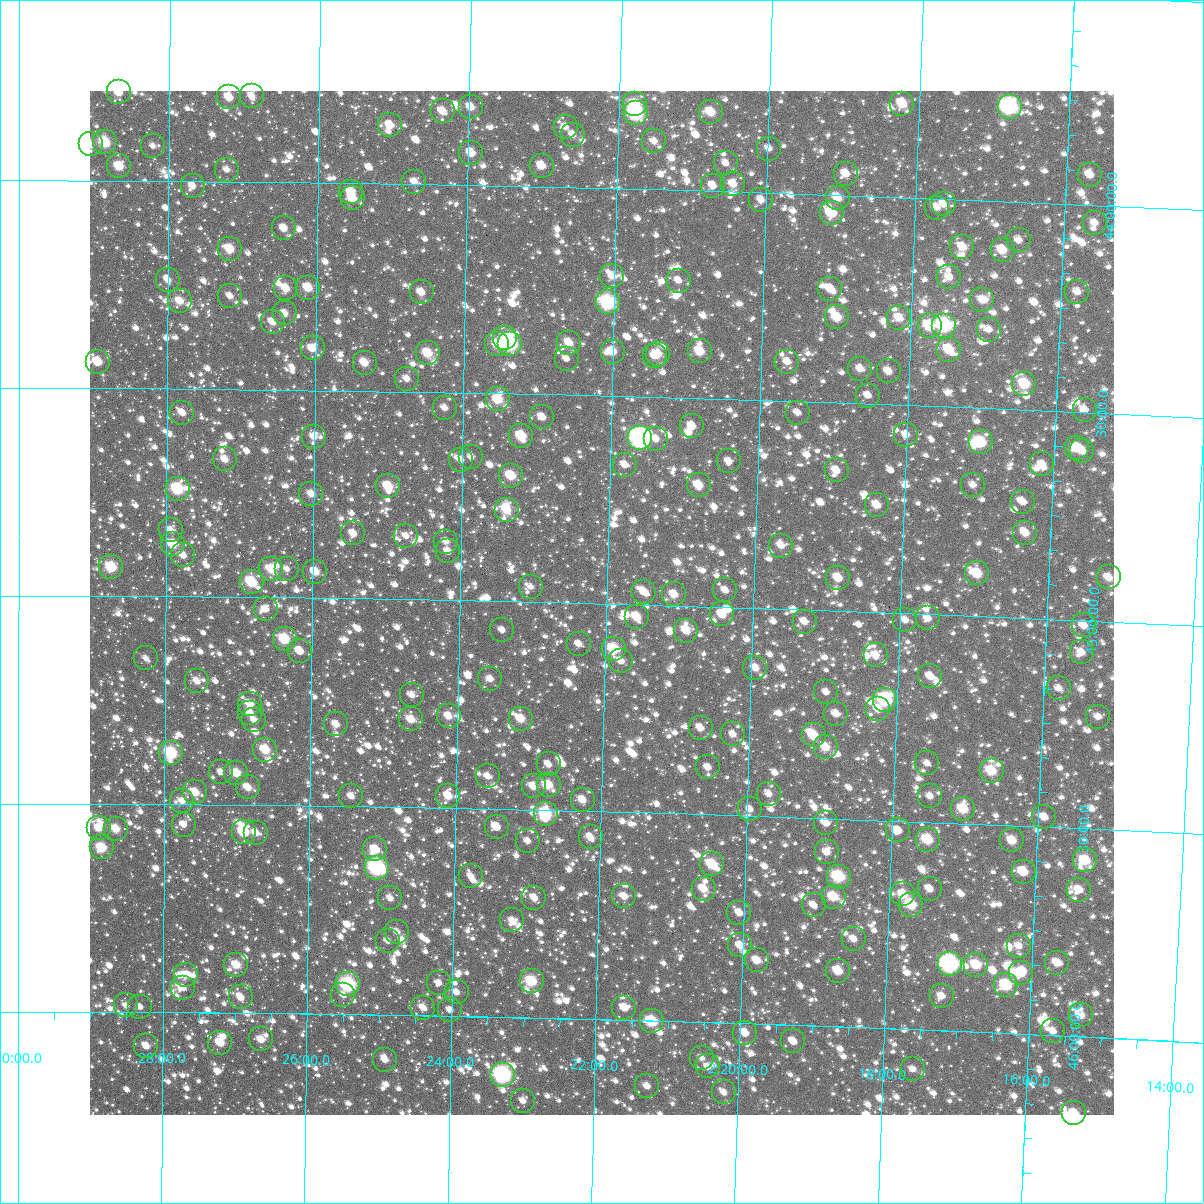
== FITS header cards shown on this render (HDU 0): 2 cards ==
NAXIS1  =                 1024
NAXIS2  =                 1024

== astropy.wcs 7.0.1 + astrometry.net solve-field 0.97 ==
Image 1024 x 1024 px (HDU 0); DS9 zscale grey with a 90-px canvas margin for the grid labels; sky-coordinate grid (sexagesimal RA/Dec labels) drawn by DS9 from the SOLVED WCS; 273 Tycho-2 reference stars matched to detected sources circled (green)
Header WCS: RA---TAN-SIP/DEC--TAN-SIP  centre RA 02:22:04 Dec +45:00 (35.52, +45.00 deg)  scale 8.66 arcsec/px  FOV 147.8' x 147.9'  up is +179 deg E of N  parity flipped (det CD > 0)
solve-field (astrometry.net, Tycho-2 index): VERIFIED the header's WCS against the Tycho-2 star catalogue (verified at 6 index scales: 12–273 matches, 0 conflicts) and refined it, rather than solving blind
Solved WCS: RA---TAN-SIP/DEC--TAN-SIP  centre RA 02:22:04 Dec +45:00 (35.52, +45.00 deg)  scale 8.66 arcsec/px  FOV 147.9' x 147.9'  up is +179 deg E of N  parity flipped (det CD > 0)
The solver's refit moves the header's centre by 0.22 arcsec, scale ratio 1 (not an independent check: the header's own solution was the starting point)
Tycho-2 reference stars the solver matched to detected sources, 273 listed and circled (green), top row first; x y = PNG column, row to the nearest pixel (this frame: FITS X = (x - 90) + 1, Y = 1024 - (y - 91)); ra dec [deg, ICRS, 3 dp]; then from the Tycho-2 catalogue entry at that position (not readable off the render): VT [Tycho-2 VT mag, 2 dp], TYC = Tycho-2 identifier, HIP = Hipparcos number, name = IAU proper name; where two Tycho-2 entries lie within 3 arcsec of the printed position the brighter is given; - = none
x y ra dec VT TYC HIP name
119 92 37.167 +43.788 10.42 2843-2321-1 - -
252 96 36.724 +43.794 10.70 2843-2106-1 - -
229 97 36.799 +43.798 10.24 2843-2184-1 - -
635 104 35.447 +43.797 10.06 2843-1237-1 - -
902 104 34.556 +43.775 10.10 2842-24-1 - -
471 107 35.993 +43.813 10.55 2843-1650-1 - -
1010 107 34.197 +43.773 7.67 2842-200-1 10626 -
443 111 36.087 +43.824 10.58 2843-1060-1 - -
711 112 35.192 +43.811 9.85 2843-1440-1 - -
636 113 35.443 +43.818 7.92 2843-1474-1 11003 -
390 125 36.261 +43.860 10.54 2843-931-1 - -
566 127 35.676 +43.855 11.49 2843-1373-1 - -
573 135 35.651 +43.874 11.40 2843-1472-1 - -
654 141 35.379 +43.884 11.00 2843-1284-1 - -
105 142 37.213 +43.908 9.23 2843-1701-1 - -
91 144 37.260 +43.914 10.97 2843-2148-1 - -
153 146 37.052 +43.916 11.42 2843-2333-1 - -
769 149 34.995 +43.894 11.44 2842-16-2 - -
471 153 35.989 +43.923 10.50 2843-1434-1 - -
726 163 35.138 +43.933 11.35 2843-1222-1 - -
119 166 37.165 +43.966 9.83 2843-2237-1 - -
542 166 35.752 +43.950 10.39 2843-976-1 - -
227 170 36.805 +43.972 11.34 2843-2364-1 - -
846 174 34.736 +43.948 10.67 2842-308-1 - -
1090 175 33.921 +43.928 10.74 2842-838-1 - -
414 182 36.177 +43.995 11.22 2843-1174-1 - -
733 184 35.111 +43.982 10.64 2843-1596-1 - -
193 186 36.918 +44.012 11.19 2843-1797-1 - -
713 186 35.178 +43.987 11.07 2843-1206-1 - -
351 192 36.388 +44.022 10.25 2843-1193-1 - -
353 198 36.382 +44.037 10.63 2843-1161-1 - -
838 198 34.761 +44.007 10.31 2842-2277-1 - -
761 200 35.016 +44.018 11.43 2843-1133-1 - -
944 204 34.404 +44.013 11.08 2842-2179-1 - -
937 208 34.427 +44.022 11.52 2842-2151-1 - -
832 213 34.779 +44.044 10.01 2842-2201-1 - -
1095 223 33.898 +44.042 11.02 2842-1997-1 - -
284 228 36.612 +44.112 11.12 2843-1011-1 - -
1019 240 34.149 +44.092 11.09 2842-1677-1 - -
962 247 34.337 +44.114 10.54 2842-1813-1 - -
230 249 36.792 +44.163 9.92 2843-2022-1 - -
1003 250 34.202 +44.118 10.27 2842-2284-1 - -
612 276 35.507 +44.212 10.90 2843-804-1 - -
949 277 34.377 +44.188 10.88 2842-1153-1 - -
168 280 36.999 +44.238 10.81 2843-2328-1 - -
679 281 35.284 +44.218 11.45 2843-318-1 - -
286 288 36.603 +44.256 10.38 2843-878-1 - -
308 288 36.528 +44.254 10.02 2843-1576-1 - -
830 289 34.775 +44.226 10.71 2842-1323-1 - -
422 292 36.147 +44.260 10.73 2843-1556-1 - -
1077 292 33.945 +44.211 11.36 2842-1457-1 - -
230 296 36.789 +44.276 11.16 2843-1845-1 - -
982 300 34.264 +44.240 11.44 2842-2165-1 - -
180 301 36.959 +44.289 10.34 2843-1842-1 - -
608 302 35.520 +44.275 8.20 2843-1602-1 11031 -
285 313 36.606 +44.316 10.76 2843-386-1 - -
837 317 34.748 +44.294 9.80 2842-1755-1 - -
899 318 34.540 +44.291 10.55 2842-1685-1 - -
273 322 36.645 +44.337 10.82 2843-1314-1 - -
930 326 34.437 +44.307 9.74 2842-1765-1 - -
944 326 34.387 +44.305 8.67 2842-951-1 10687 -
989 330 34.237 +44.310 11.24 2842-2207-1 - -
505 338 35.864 +44.366 10.62 2843-1557-1 - -
569 343 35.646 +44.376 10.56 2843-46-1 - -
497 344 35.889 +44.381 9.85 2843-1143-1 - -
510 344 35.846 +44.380 8.08 2843-300-1 11142 -
313 348 36.511 +44.400 10.74 2843-646-1 - -
949 350 34.368 +44.362 9.85 2842-739-1 - -
700 351 35.207 +44.386 9.91 2843-1004-1 - -
613 352 35.500 +44.393 10.32 2843-1072-1 - -
428 353 36.122 +44.406 9.74 2843-332-1 - -
658 354 35.346 +44.396 11.00 2843-1188-1 - -
655 356 35.357 +44.401 10.93 2843-120-1 - -
567 359 35.654 +44.413 11.40 2843-908-1 - -
98 362 37.233 +44.436 9.73 2843-2353-1 - -
787 362 34.911 +44.406 11.18 2842-1807-1 - -
365 363 36.335 +44.433 10.60 2843-1039-1 - -
860 369 34.665 +44.416 10.70 2842-1687-1 - -
889 371 34.569 +44.420 11.01 2842-1395-1 - -
407 379 36.192 +44.469 11.17 2843-746-1 - -
1024 384 34.110 +44.437 9.38 2842-681-1 - -
868 396 34.635 +44.480 11.78 2842-477-1 - -
498 399 35.883 +44.515 9.73 2843-1118-1 - -
445 408 36.062 +44.537 10.85 2843-1007-1 - -
1085 410 33.903 +44.493 11.33 2842-1001-1 - -
182 413 36.947 +44.558 10.77 2843-2151-1 - -
798 413 34.870 +44.527 11.36 2842-1263-1 - -
542 417 35.731 +44.555 11.24 2843-680-1 - -
692 426 35.225 +44.567 10.89 2843-936-1 - -
906 435 34.502 +44.571 11.74 2842-339-1 - -
521 436 35.801 +44.601 9.58 2843-268-1 - -
314 437 36.502 +44.611 11.04 2843-1618-1 - -
640 438 35.399 +44.600 7.21 2843-1459-1 10985 -
656 439 35.345 +44.601 11.18 2843-1233-1 - -
981 442 34.249 +44.582 9.18 2842-1185-1 - -
1077 448 33.924 +44.585 9.99 2842-1849-1 - -
1082 451 33.905 +44.592 10.82 2842-1069-1 - -
471 457 35.969 +44.655 11.42 2843-650-1 - -
225 459 36.802 +44.669 10.47 2843-1862-1 - -
461 460 36.005 +44.662 11.66 2843-1220-1 - -
729 461 35.097 +44.649 11.59 2843-1155-1 - -
1042 464 34.038 +44.629 10.75 2842-1683-1 - -
625 465 35.449 +44.665 11.25 2843-1157-1 - -
837 470 34.733 +44.663 10.64 2842-525-1 - -
511 476 35.835 +44.697 10.37 2843-911-1 - -
699 485 35.197 +44.709 10.22 2843-64-1 - -
973 485 34.269 +44.685 11.26 2842-2065-1 - -
388 486 36.248 +44.729 9.65 2843-1132-1 - -
178 489 36.961 +44.742 8.75 2843-1805-1 - -
311 494 36.508 +44.749 10.61 2843-140-1 - -
1023 502 34.099 +44.721 11.50 2842-1431-1 - -
877 505 34.592 +44.742 10.34 2842-205-1 - -
507 510 35.845 +44.779 9.87 2843-1301-1 - -
171 530 36.983 +44.840 10.86 2843-2012-1 - -
353 533 36.364 +44.843 10.86 2843-454-1 - -
1025 533 34.085 +44.795 10.59 2842-583-1 - -
406 536 36.185 +44.848 11.48 2843-978-1 - -
446 542 36.049 +44.859 11.37 2843-947-1 - -
173 544 36.976 +44.874 9.79 2843-1940-1 - -
781 546 34.912 +44.848 11.06 2842-791-1 - -
448 551 36.041 +44.882 10.88 2843-84-1 - -
183 555 36.941 +44.901 10.84 2843-1769-1 - -
111 567 37.184 +44.930 9.11 2843-1718-1 - -
271 569 36.642 +44.932 10.12 2843-977-1 - -
287 569 36.588 +44.931 11.45 2843-144-1 - -
315 572 36.491 +44.937 10.11 2843-2-1 - -
977 573 34.243 +44.898 9.66 2842-667-1 - -
1109 577 33.796 +44.893 10.61 2842-1039-1 - -
838 578 34.714 +44.921 10.46 2842-1093-1 - -
252 582 36.707 +44.963 9.17 2843-1104-1 11396 -
531 587 35.757 +44.964 11.90 2843-440-1 - -
725 590 35.096 +44.960 11.20 2843-1183-1 - -
644 592 35.374 +44.969 10.94 2843-118-1 - -
674 594 35.270 +44.973 10.38 2843-626-1 - -
266 609 36.659 +45.028 10.98 3295-28-1 - -
722 614 35.105 +45.018 10.50 3294-1031-1 - -
637 617 35.394 +45.030 10.20 3294-780-1 - -
928 618 34.404 +45.010 11.44 3294-234-1 - -
905 620 34.480 +45.016 11.19 3294-766-1 - -
805 622 34.823 +45.029 11.10 3294-485-1 - -
1084 625 33.873 +45.011 11.05 3294-303-1 - -
502 630 35.852 +45.069 11.61 3294-880-1 - -
686 631 35.225 +45.060 10.27 3294-888-1 - -
285 639 36.593 +45.099 9.25 3295-55-1 - -
579 644 35.590 +45.098 11.41 3294-1013-1 - -
614 649 35.470 +45.108 9.25 3294-361-1 - -
300 651 36.541 +45.128 10.31 3294-980-1 - -
1082 652 33.875 +45.077 11.23 3294-1229-1 - -
876 655 34.577 +45.103 11.27 3294-1187-1 - -
146 658 37.065 +45.149 12.01 3295-1001-1 - -
621 661 35.444 +45.137 11.26 3294-932-1 - -
755 668 34.985 +45.144 10.81 3294-255-1 - -
930 676 34.388 +45.149 10.84 3294-632-1 - -
490 679 35.889 +45.187 11.24 3294-1224-1 - -
197 681 36.891 +45.203 10.88 3295-945-1 - -
1059 688 33.948 +45.165 11.49 3294-435-1 - -
826 692 34.741 +45.197 11.42 3294-536-1 - -
412 695 36.157 +45.229 11.22 3294-995-1 - -
885 700 34.539 +45.210 8.33 3294-1005-1 10734 -
250 704 36.709 +45.257 10.24 3295-24-1 - -
878 709 34.562 +45.233 10.71 3294-132-1 - -
250 713 36.708 +45.278 11.02 3295-15-1 - -
836 714 34.705 +45.248 10.83 3294-683-1 - -
449 716 36.029 +45.279 10.57 3294-354-1 - -
1098 717 33.810 +45.230 11.34 3294-1158-1 - -
411 719 36.157 +45.288 10.20 3294-661-1 - -
521 719 35.782 +45.281 10.08 3294-54-1 - -
254 720 36.693 +45.296 10.90 3295-39-1 - -
336 724 36.413 +45.303 10.81 3294-1094-1 - -
701 728 35.166 +45.293 10.84 3294-1230-1 - -
733 734 35.055 +45.305 11.31 3294-239-1 - -
814 735 34.779 +45.302 10.02 3294-1213-1 - -
826 747 34.736 +45.330 10.36 3294-1025-1 - -
265 750 36.654 +45.366 9.60 3295-75-1 - -
171 753 36.978 +45.376 8.73 3295-529-1 - -
927 763 34.388 +45.359 11.48 3294-525-1 - -
549 764 35.683 +45.390 11.49 3294-1201-1 - -
708 767 35.137 +45.387 11.26 3294-426-1 - -
992 771 34.166 +45.371 9.60 3294-1079-1 - -
221 772 36.806 +45.422 11.48 3295-3-1 - -
236 773 36.753 +45.423 9.98 3295-46-1 - -
488 776 35.891 +45.422 11.10 3294-563-1 - -
549 785 35.680 +45.440 10.33 3294-436-1 - -
534 786 35.733 +45.444 10.50 3294-123-1 - -
248 787 36.713 +45.457 10.40 3295-9-1 - -
195 792 36.895 +45.470 9.89 3295-760-1 - -
769 794 34.926 +45.446 11.18 3294-1189-1 - -
351 796 36.358 +45.476 11.06 3294-271-1 - -
448 796 36.024 +45.472 10.56 3294-921-1 - -
930 796 34.373 +45.438 10.95 3294-730-1 - -
583 800 35.564 +45.473 10.52 3294-223-1 - -
182 801 36.938 +45.492 10.92 3295-623-1 - -
750 809 34.988 +45.484 11.46 3294-1283-1 - -
963 809 34.258 +45.465 9.61 3294-32-1 - -
546 814 35.689 +45.510 8.82 3294-1269-1 11087 -
1044 817 33.978 +45.477 10.73 3294-648-1 - -
826 823 34.726 +45.512 11.17 3294-284-1 - -
184 825 36.932 +45.549 11.31 3295-302-1 - -
497 827 35.857 +45.543 10.82 3294-700-1 - -
99 828 37.223 +45.558 10.23 3295-383-1 - -
116 829 37.165 +45.559 10.07 3295-845-1 - -
898 830 34.478 +45.523 11.21 3294-1257-1 - -
244 832 36.725 +45.565 9.39 3295-26-1 - -
256 833 36.682 +45.567 10.82 3295-43-1 - -
591 837 35.533 +45.563 11.12 3294-68-1 - -
928 840 34.376 +45.542 9.44 3294-901-1 - -
1012 840 34.085 +45.536 10.27 3294-1167-1 - -
528 841 35.749 +45.575 11.07 3294-595-1 - -
102 847 37.213 +45.605 9.46 3295-813-1 - -
375 849 36.273 +45.603 10.00 3294-1190-1 - -
827 852 34.720 +45.582 11.14 3294-269-1 - -
1085 860 33.832 +45.576 9.53 3294-970-1 - -
712 864 35.113 +45.620 9.46 3294-334-1 - -
377 868 36.266 +45.647 7.51 3294-727-1 11266 -
1024 872 34.042 +45.610 9.99 3294-159-1 - -
471 876 35.942 +45.662 11.72 3294-1304-1 - -
839 877 34.676 +45.640 8.79 3294-467-1 10777 -
704 889 35.140 +45.679 10.47 3294-567-1 - -
930 889 34.362 +45.661 10.97 3294-473-1 - -
1079 890 33.847 +45.647 10.98 3294-1082-1 - -
903 894 34.453 +45.676 9.83 3294-257-1 - -
624 896 35.412 +45.703 10.74 3294-20-1 - -
834 897 34.692 +45.688 9.68 3294-227-1 - -
390 898 36.218 +45.720 11.47 3294-1288-1 - -
534 898 35.722 +45.712 11.20 3294-373-1 - -
814 905 34.759 +45.710 11.49 3294-276-1 - -
911 905 34.423 +45.700 9.42 3294-90-1 - -
739 913 35.014 +45.734 10.81 3294-356-1 - -
512 920 35.797 +45.767 11.77 3294-353-1 - -
397 932 36.193 +45.800 11.27 3294-853-1 - -
854 939 34.617 +45.788 11.50 3294-311-1 - -
388 941 36.225 +45.822 11.69 3294-1527-1 - -
740 945 35.008 +45.813 10.90 3294-399-1 - -
1019 946 34.047 +45.789 11.00 3294-768-1 - -
757 960 34.949 +45.847 10.54 3294-359-1 - -
1057 963 33.911 +45.826 10.42 3294-446-1 - -
950 964 34.281 +45.838 7.66 3294-431-1 10654 -
236 965 36.746 +45.885 9.93 3295-1979-1 - -
976 965 34.191 +45.838 9.64 3294-498-1 - -
838 971 34.667 +45.866 9.89 3294-1645-1 - -
1021 973 34.036 +45.854 10.35 3294-784-1 - -
186 975 36.919 +45.910 10.35 3295-2024-1 - -
532 981 35.725 +45.912 9.20 3294-1497-1 - -
439 983 36.045 +45.921 11.14 3294-1577-1 - -
348 984 36.358 +45.929 8.00 3294-1471-1 11292 -
1006 985 34.084 +45.885 9.12 3294-1535-1 - -
183 988 36.929 +45.941 11.23 3295-1930-1 - -
457 992 35.984 +45.943 10.98 3294-1637-1 - -
343 995 36.375 +45.955 11.46 3294-1579-1 - -
942 996 34.306 +45.917 10.78 3294-1625-1 - -
241 997 36.730 +45.963 10.72 3295-1944-1 - -
126 1005 37.126 +45.984 11.41 3295-1815-1 - -
140 1007 37.078 +45.988 11.26 3295-1551-1 - -
423 1008 36.098 +45.981 11.04 3294-1461-1 - -
624 1008 35.402 +45.971 10.48 3294-1447-1 - -
450 1010 36.005 +45.986 11.29 3294-1633-1 - -
1081 1015 33.823 +45.948 10.22 3294-1547-1 - -
652 1021 35.305 +46.002 9.09 3294-2222-1 - -
1053 1031 33.917 +45.990 11.04 3294-1631-1 - -
745 1033 34.981 +46.023 10.64 3294-2193-1 - -
261 1039 36.659 +46.064 10.58 3295-1906-1 - -
793 1041 34.813 +46.039 11.08 3294-2138-1 - -
220 1043 36.799 +46.072 9.88 3295-1768-1 - -
146 1046 37.055 +46.081 10.46 3295-2067-1 - -
702 1058 35.128 +46.086 11.73 3294-2078-1 - -
385 1060 36.227 +46.108 10.75 3294-1987-1 - -
708 1066 35.107 +46.107 12.01 3294-2023-1 - -
913 1069 34.396 +46.096 11.06 3294-2011-1 - -
503 1075 35.818 +46.140 7.59 3294-1924-1 11133 -
647 1086 35.315 +46.158 11.48 3294-2184-1 - -
724 1092 35.048 +46.168 11.12 3294-2049-1 - -
523 1101 35.745 +46.201 11.90 3294-1894-1 - -
1074 1113 33.829 +46.185 10.32 3294-2001-1 - -